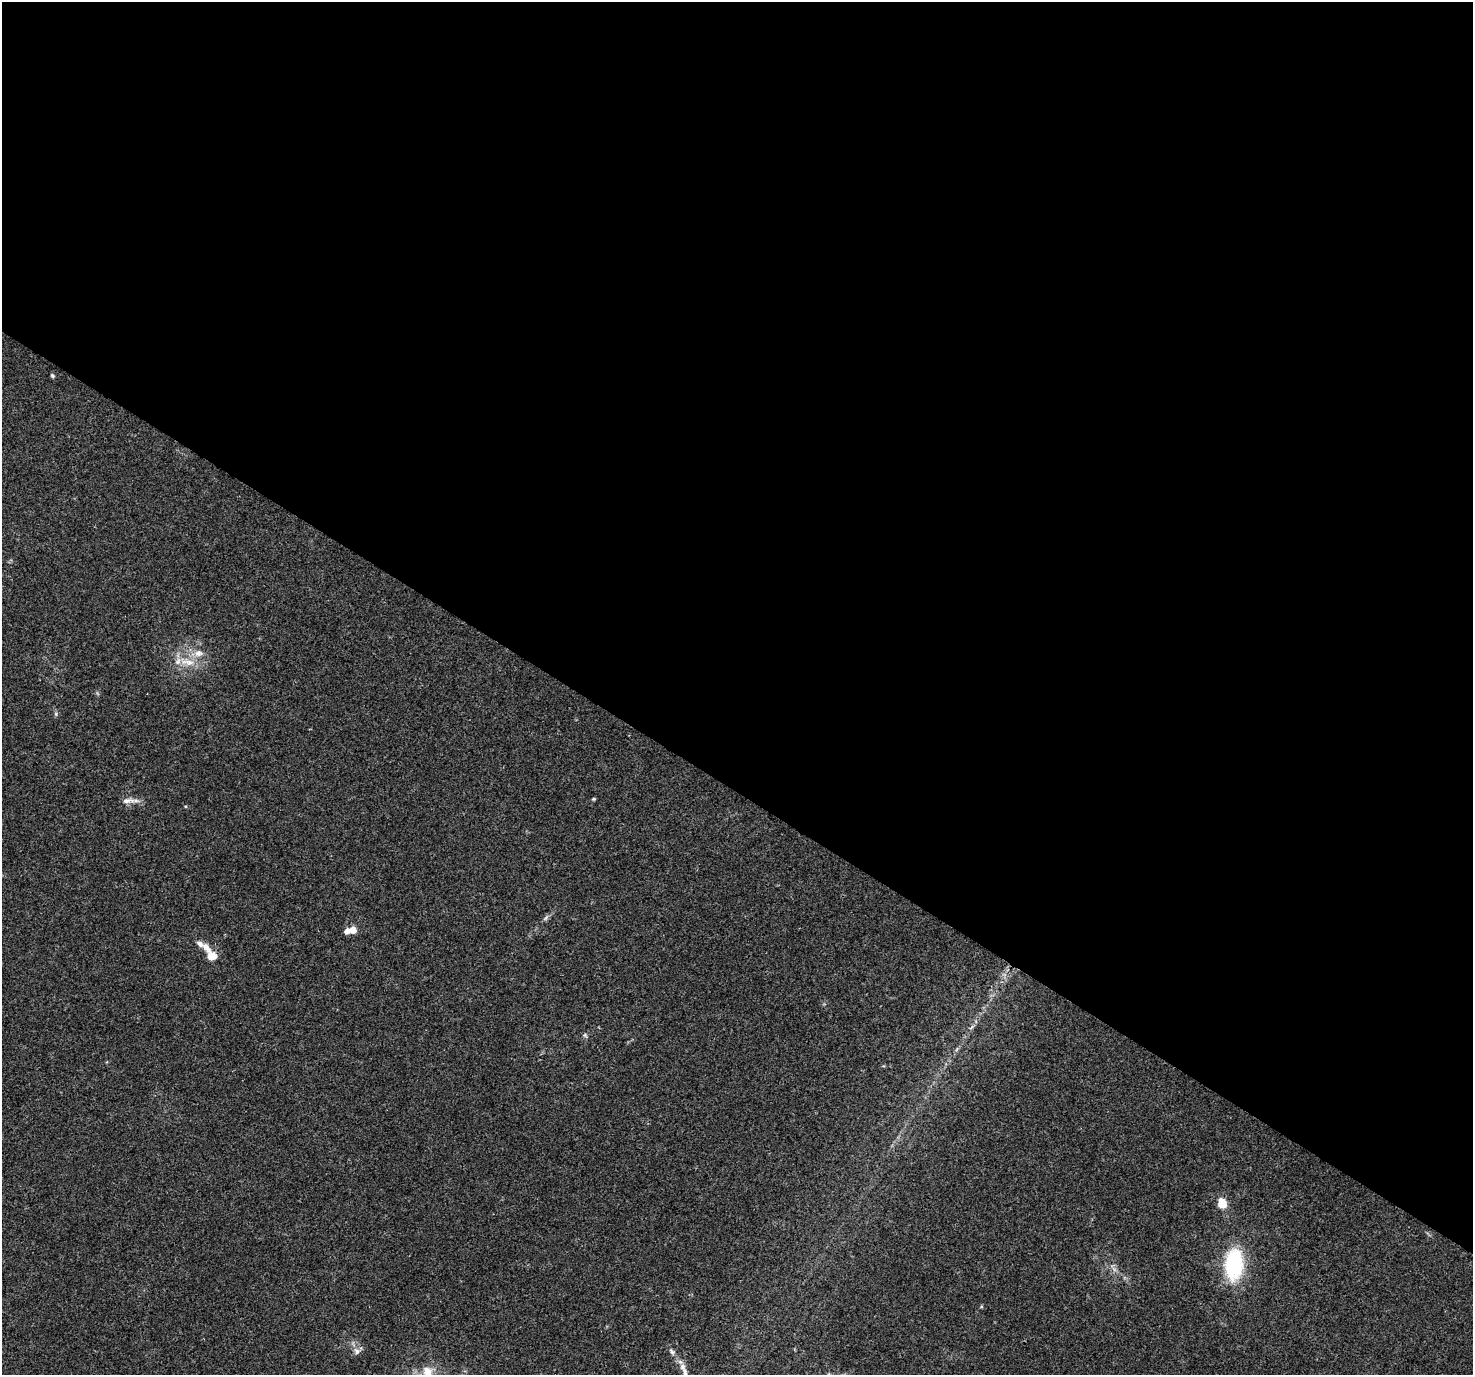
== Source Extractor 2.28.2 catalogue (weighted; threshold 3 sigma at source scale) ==
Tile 3 of 4 x 4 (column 3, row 1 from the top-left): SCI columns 2975-4445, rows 4355-5727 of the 5958 x 6028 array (HDU 1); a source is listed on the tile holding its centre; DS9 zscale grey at full resolution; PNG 1475 x 1377 px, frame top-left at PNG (2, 2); no overlay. Shown black and unused: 58% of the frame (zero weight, under 3 of 4 exposures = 5% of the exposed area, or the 3 px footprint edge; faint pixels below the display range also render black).
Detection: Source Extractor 2.28.2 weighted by HDU 2 'WHT'; one run over the whole footprint, this tile lists its part. Background 0.016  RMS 0.0026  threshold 0.0118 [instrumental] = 3 sigma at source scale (4.5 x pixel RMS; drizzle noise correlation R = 1.50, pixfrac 1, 0.0396/0.0396 arcsec/px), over >= 5 px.
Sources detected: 21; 2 inside a brighter listed object's ellipse — not listed separately; the other 19 listed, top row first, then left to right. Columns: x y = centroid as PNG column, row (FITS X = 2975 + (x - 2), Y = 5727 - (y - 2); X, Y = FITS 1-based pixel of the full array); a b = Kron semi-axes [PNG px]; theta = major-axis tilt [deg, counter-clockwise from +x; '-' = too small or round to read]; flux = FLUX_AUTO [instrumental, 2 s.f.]
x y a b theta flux
52 376 6 4 -39 0.39
198 653 14 10 3 2.6
187 662 25 10 -9 4.8
593 799 5 4 - 0.3
127 801 20 7 4 1.9
546 918 10 5 49 0.7
353 930 5 5 - 4.5
347 931 5 5 - 1.7
206 948 16 8 -52 2.2
212 956 9 9 - 3.5
971 1027 10 3 40 0.55
585 1035 6 5 - 0.46
1222 1203 11 9 -77 4.1
1234 1264 38 21 87 19
1114 1269 8 5 -45 0.83
357 1351 10 8 -39 1.3
672 1352 10 6 -55 0.88
427 1372 25 16 67 6.7
685 1373 16 7 -71 1.7
Isophote crosses this tile's border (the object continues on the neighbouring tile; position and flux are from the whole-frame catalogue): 2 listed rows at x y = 427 1372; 685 1373